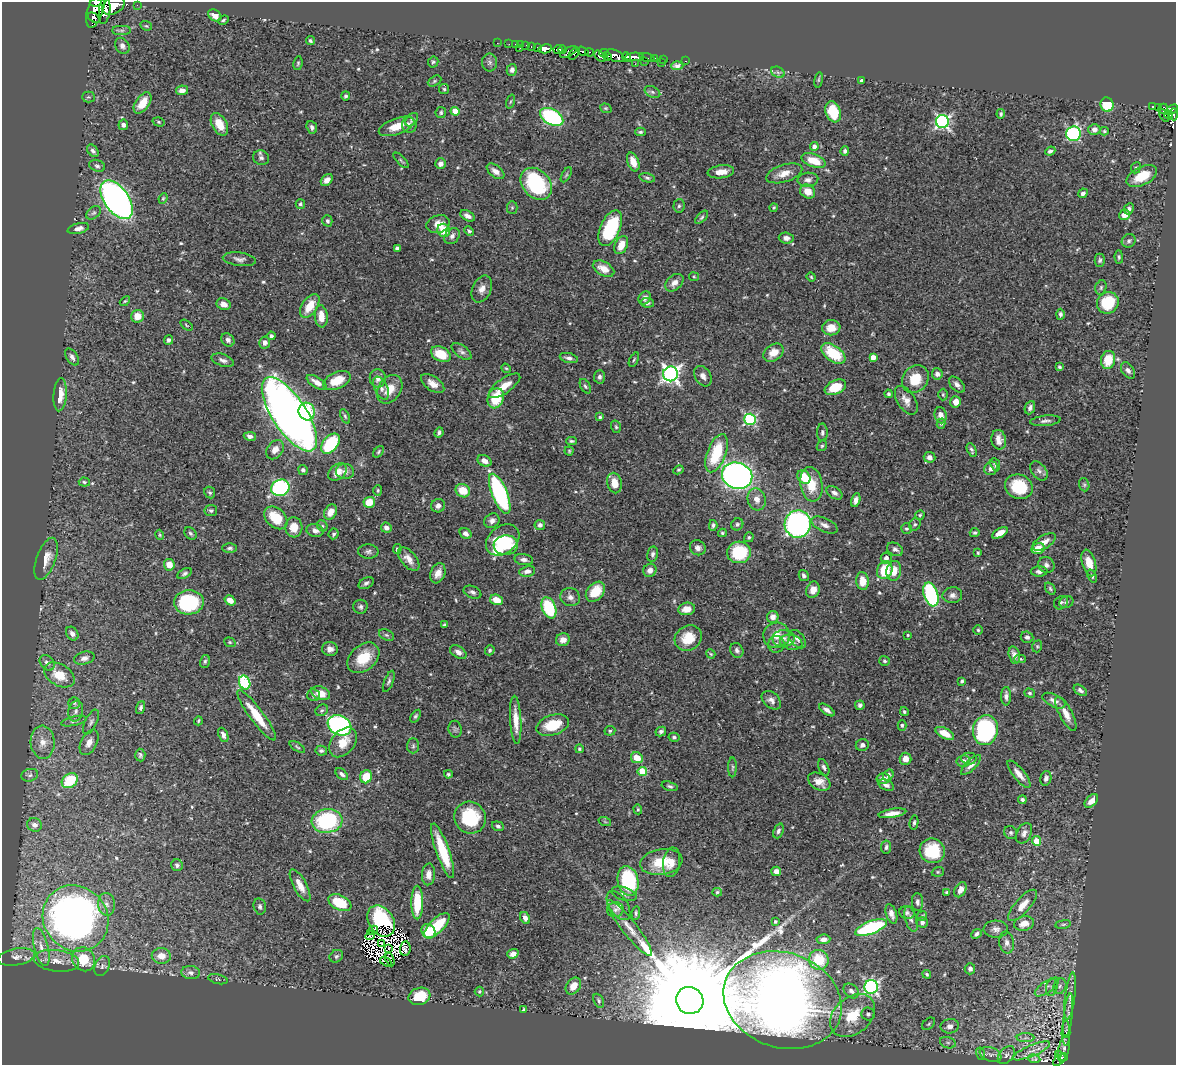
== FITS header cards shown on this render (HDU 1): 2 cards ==
NAXIS1  =                 1174
NAXIS2  =                 1063

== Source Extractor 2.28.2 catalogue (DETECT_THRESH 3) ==
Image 1174 x 1063 px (HDU 1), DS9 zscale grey, 1 PNG px = 1 image px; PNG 1178 x 1067 px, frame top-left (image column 1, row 1063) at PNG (2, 2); each listed source drawn as its Kron ellipse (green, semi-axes under 4 px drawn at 4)
Background 0.441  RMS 0.019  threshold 0.0575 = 3 sigma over >= 5 px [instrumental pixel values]
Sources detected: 585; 10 with non-positive FLUX_AUTO (blend fragments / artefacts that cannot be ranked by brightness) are neither listed nor drawn; of the other 575, the 500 brightest by FLUX_AUTO listed and drawn (75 fainter detections omitted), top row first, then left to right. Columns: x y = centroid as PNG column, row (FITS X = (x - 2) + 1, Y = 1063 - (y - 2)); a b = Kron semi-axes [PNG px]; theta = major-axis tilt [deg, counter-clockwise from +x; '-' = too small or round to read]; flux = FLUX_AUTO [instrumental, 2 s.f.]
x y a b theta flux
96 2 6 2 -2 110
137 5 2 2 - 5.1
113 6 12 8 26 780
95 9 19 8 73 450
105 11 13 5 84 230
215 15 7 5 -34 10
94 18 6 3 -36 54
223 20 5 3 - 1.9
146 26 6 4 -20 1.9
122 30 9 4 0 3.4
310 41 5 4 - 2.5
497 43 2 2 - 4.8
509 44 2 2 - 3.7
515 44 3 2 - 7.5
521 45 3 2 - 6.8
526 45 3 2 - 3.9
122 46 8 6 -57 4.8
531 47 3 2 - 9.9
537 47 3 2 - 7.9
520 48 3 2 - 6.1
545 49 7 4 13 280
563 49 4 4 - 120
558 50 4 3 - 27
583 51 6 4 -35 35
569 52 9 3 28 71
590 52 4 2 - 14
604 53 5 3 - 40
574 54 7 4 50 17
600 56 7 3 -44 72
607 56 3 2 - 35
615 56 9 5 -22 430
627 57 5 3 - 140
634 57 9 4 4 360
647 58 8 3 -15 48
654 58 3 3 - 29
664 59 3 3 - 14
644 61 2 2 - 7.3
686 61 3 2 - 3.6
433 62 5 5 - 2.2
490 62 9 7 -90 4.3
661 62 3 2 - 4
298 63 7 4 80 2
635 64 3 2 - 1.6
677 66 6 4 3 4.8
512 70 6 5 - 4.2
778 72 7 5 -30 3.3
819 80 8 4 81 1.8
861 80 4 3 - 2
434 81 7 5 28 2.1
444 89 5 5 - 2
182 90 6 5 - 7.6
652 92 8 5 -27 2.9
346 96 4 4 - 2.7
88 97 6 5 - 2.1
510 102 7 3 71 1.6
143 103 12 7 55 21
1107 105 7 6 - 53
1152 106 3 2 - 6.4
606 108 6 4 -19 1.7
1159 108 3 2 - 3.4
1163 109 5 5 - 15
1171 110 7 4 32 150
455 111 4 4 - 27
441 112 5 5 - 2.3
833 112 11 7 -69 39
1001 114 5 4 - 2.2
1174 114 6 3 -88 78
1168 115 5 2 - 31
1164 116 7 2 -59 8.7
552 117 12 7 -30 150
412 120 7 5 50 2.7
159 122 6 4 -17 2
942 122 6 6 - 300
219 124 12 7 -61 21
123 125 5 5 - 3.9
409 125 8 7 - 6.5
396 126 18 8 19 20
312 127 6 5 - 4.1
1094 130 6 5 - 7
1104 131 4 4 - 1.9
640 132 5 4 - 2.1
1074 134 7 7 - 170
814 146 4 4 - 6.3
93 151 7 5 -48 3.6
845 151 4 4 - 3.5
1050 151 5 4 - 3.1
261 158 8 7 - 4.5
401 160 10 3 -45 1.9
814 161 12 6 -22 27
633 162 10 5 -70 15
440 164 5 5 - 5.7
97 166 8 6 -19 3.5
1136 168 6 4 66 2
495 171 10 6 -38 7
721 172 13 6 7 13
784 173 19 8 17 14
566 175 8 3 60 1.9
1142 176 17 9 28 31
647 178 8 4 -13 2.7
327 180 7 5 43 7.3
808 180 10 7 5 5.6
536 184 18 13 -48 110
808 191 8 6 -34 15
1083 193 5 4 - 3.3
163 198 5 4 - 1.5
117 200 22 12 -55 640
300 204 5 4 - 2.2
679 206 7 5 84 3
512 208 6 5 - 2
774 208 4 4 - 1.8
1129 209 6 4 62 3.6
94 213 8 5 39 2.8
1124 215 5 5 - 11
467 216 8 5 -29 5.7
702 217 8 4 47 2.5
327 221 6 5 - 2.9
438 224 12 8 17 13
78 228 11 5 14 7
610 228 19 10 66 90
444 230 7 6 - 29
469 231 5 4 - 2.3
452 236 9 7 52 5.3
786 238 7 5 -4 5.4
1129 241 7 6 - 3.4
621 245 9 6 66 16
397 248 4 3 - 3.4
1119 257 6 4 -89 2.1
239 259 16 6 -7 5.7
1100 260 6 5 - 2.7
604 269 11 7 -29 15
694 277 5 4 - 1.6
811 277 5 4 - 1.7
674 283 10 7 42 8.5
1101 287 7 5 74 2.4
482 289 14 9 65 10
645 298 7 5 57 5.8
125 301 6 3 43 1.6
647 303 7 5 -7 3.2
1108 303 11 10 - 53
223 304 7 5 -25 8.2
310 306 13 7 56 25
1060 314 5 4 - 3.5
137 316 6 6 - 18
321 316 11 6 -85 18
186 325 7 3 -37 1.5
831 328 9 7 7 16
271 336 4 4 - 3.8
169 340 5 4 - 3.3
228 340 7 6 - 4.3
265 343 6 5 - 5.8
462 351 11 6 -37 4.7
773 353 11 8 35 18
833 353 14 8 -36 54
441 354 10 7 -27 30
72 357 9 5 -57 4.6
873 357 4 4 - 11
569 358 9 5 -14 4.7
223 360 12 6 -19 5.1
634 360 8 4 63 1.9
1108 360 9 7 76 29
1059 367 4 3 - 2
506 368 5 4 - 1.6
1128 370 9 6 -55 4.3
671 374 7 7 - 500
937 374 5 5 - 4.7
703 376 11 7 -58 6.6
599 377 7 5 87 3.8
378 378 9 8 - 7.2
915 379 15 12 52 31
337 380 15 8 25 28
317 382 11 5 -31 10
433 384 13 7 -35 10
957 385 10 6 -45 5.2
504 386 18 7 36 17
585 386 8 4 -60 2.6
835 387 11 7 24 32
381 388 12 6 -65 5.6
390 389 16 11 55 20
888 394 4 4 - 2.3
60 395 17 6 86 15
943 395 6 5 - 2
496 398 10 8 71 41
906 400 16 9 -58 11
956 402 5 5 - 12
1030 408 7 5 67 4.3
307 412 9 8 - 43
289 414 43 17 -57 1600
941 415 8 6 -77 9.4
345 416 8 4 -65 2.2
600 417 4 3 - 1.8
750 419 6 6 - 170
1045 421 15 5 6 5
941 424 5 4 - 2.3
616 427 6 5 - 2.2
439 432 5 4 - 3
822 432 9 5 -90 3.5
250 436 6 4 -11 4.6
999 440 10 7 -78 9.4
571 441 5 3 - 2.2
330 444 12 7 51 77
822 446 6 4 44 2.1
275 450 10 7 53 9.1
972 450 7 4 -66 2.7
569 451 4 4 - 1.7
379 452 7 3 50 1.9
716 453 20 9 70 61
930 457 6 5 - 6.1
484 461 7 5 -28 9.1
995 464 6 4 -64 3.2
991 468 7 6 - 6.9
303 470 5 4 - 3
678 470 5 4 - 2.1
345 471 9 7 -4 5.2
1039 471 11 7 -51 5.1
337 472 10 7 41 12
737 476 15 13 -20 710
804 477 7 6 - 30
84 482 5 4 - 2.4
614 483 10 7 -77 16
811 484 17 11 -81 29
1084 485 7 5 -70 2.2
1019 487 14 12 -23 52
280 488 9 8 - 210
378 490 5 4 - 1.7
463 491 7 6 - 25
210 493 6 5 - 2.3
834 493 8 5 -33 5
500 494 21 7 -68 210
757 499 11 9 -74 11
856 500 7 4 76 5.6
369 502 5 5 - 25
438 506 7 6 - 5.9
211 510 6 5 - 2.8
331 512 8 6 61 15
920 515 5 4 - 1.8
276 518 13 9 -44 37
492 521 8 6 34 5.3
737 524 6 5 - 3.2
798 524 13 13 - 330
915 524 6 5 - 2.5
540 525 5 5 - 4.7
713 525 5 4 - 2.7
825 525 14 7 -24 7.6
322 526 6 5 - 2.1
294 527 10 8 -86 18
386 528 5 5 - 5.3
906 529 5 5 - 2.3
315 531 9 6 -10 7
190 533 7 5 -44 2.8
466 533 6 5 - 5.8
722 533 4 3 - 2
975 533 5 4 - 2.4
1000 533 8 4 31 13
333 534 5 5 - 2.7
160 535 5 3 - 1.7
749 537 5 4 - 2.2
503 540 18 13 39 90
1044 542 13 6 32 11
506 545 12 10 4 22
230 548 7 5 0 3.1
698 548 8 7 - 6.2
1038 548 7 5 13 17
397 549 5 4 - 3.1
895 549 8 6 -27 5
368 552 10 7 -3 4.4
739 552 12 10 5 72
978 553 4 3 - 1.7
653 554 8 5 77 3.5
886 558 6 5 - 5.2
46 559 22 9 70 16
409 559 14 7 -50 13
524 560 9 5 -9 5.1
1089 563 14 6 -74 15
169 565 6 5 - 15
1046 565 8 7 - 4.4
650 570 7 6 - 7
885 570 9 7 67 40
527 571 8 5 9 6.3
894 571 10 7 81 16
1039 571 8 5 1 4.4
185 573 8 4 29 3.2
438 573 10 7 69 10
804 575 6 4 -61 3
1092 576 7 4 -67 2.7
863 581 9 6 -84 15
366 583 8 5 29 3.5
1050 589 6 4 -52 2.2
813 590 8 6 68 12
472 592 9 6 -24 3.8
595 592 11 8 48 28
931 594 12 7 -71 150
952 595 10 8 5 6.2
570 597 10 9 - 7.3
230 600 6 4 -34 10
497 600 7 5 -17 17
189 602 15 12 4 100
1066 602 7 6 - 3.3
1061 603 7 6 - 2.6
360 607 7 7 - 3.7
549 608 11 6 -68 91
687 609 8 6 10 12
773 617 6 5 - 8.8
444 625 4 3 - 1.9
978 630 5 5 - 1.8
72 634 7 5 -55 6.2
386 635 8 5 -26 2.8
776 635 13 12 - 18
908 635 3 3 - 1.6
1027 637 6 5 - 3.7
688 638 14 12 35 29
784 638 11 8 2 7.7
797 639 11 6 -49 4.8
563 640 7 6 - 8.3
230 642 6 4 -21 1.8
791 642 11 7 -12 7.7
776 644 8 8 - 5.4
1037 646 6 5 - 2
330 649 8 7 - 6.2
490 650 5 4 - 2.4
737 650 7 6 - 4.2
458 652 9 5 -32 6.3
711 654 5 4 - 1.6
1014 655 9 5 -76 7.2
84 658 10 6 14 6.2
363 658 18 12 41 35
1020 659 6 4 1 2.1
205 661 6 5 - 2.5
884 661 5 5 - 2.1
47 663 9 6 -49 5.8
59 675 16 10 -30 30
389 681 11 4 68 3.2
962 681 4 3 - 2.9
245 682 7 5 -68 120
1080 690 7 4 -36 3.5
321 693 10 6 -20 19
1030 693 5 4 - 2.1
313 695 6 6 - 2.8
1006 696 9 5 -89 4.9
771 700 11 7 -42 6.7
1054 701 12 6 -26 6.8
74 703 5 5 - 2.4
860 705 5 4 - 3.1
141 708 7 4 70 3.1
322 710 6 5 - 2.5
827 710 9 4 -35 5.7
76 711 10 7 77 6.1
904 712 4 4 - 2.1
1066 714 19 6 -62 12
257 715 30 7 -53 38
415 716 7 4 57 2.5
516 720 24 5 -86 19
74 721 13 4 13 4.2
198 721 4 3 - 1.6
91 722 13 6 63 4.5
340 725 12 9 -29 290
553 725 17 10 18 36
902 725 5 4 - 2.3
455 729 8 6 -78 3
985 730 15 12 81 180
610 731 5 4 - 2.2
661 732 5 4 - 3.3
945 733 10 5 -28 17
223 735 7 4 -68 5.6
674 737 5 4 - 2.6
43 742 16 12 -85 16
89 742 14 8 62 11
343 742 17 11 51 22
862 745 6 6 - 5.8
413 746 7 6 - 2.9
297 747 8 4 -33 2.1
579 749 4 4 - 1.7
321 751 6 5 - 3.2
140 755 6 5 - 2.6
637 758 6 5 - 18
969 758 7 6 - 3.5
906 759 6 6 - 9.3
963 761 6 6 - 4.4
971 765 13 5 45 6
732 767 10 3 90 2.1
824 767 8 5 -67 3.3
642 772 4 4 - 44
342 774 7 4 -40 3.8
448 774 4 4 - 2.2
1019 774 17 5 -51 11
30 775 8 6 16 4
888 775 6 5 - 3.8
366 777 6 6 - 31
883 778 7 5 -3 9.2
1046 778 7 5 76 4.7
70 781 9 7 37 51
819 782 12 8 -29 13
886 785 8 5 -24 4.5
670 786 8 4 -15 2.5
1022 800 4 4 - 3
1091 801 8 5 47 11
638 809 5 4 - 1.6
892 813 14 4 9 11
470 818 16 15 - 65
327 821 15 12 8 120
605 822 6 4 -19 1.7
914 823 7 4 80 2.3
35 825 7 6 - 7.8
498 826 6 4 -19 3.1
778 831 8 5 68 3.5
1011 833 7 6 - 2.7
1024 833 11 7 63 6.2
1036 841 5 4 - 32
886 847 6 5 - 3.2
443 851 29 6 -71 54
932 851 13 12 - 59
661 862 21 13 9 36
672 862 15 8 81 10
177 865 6 5 - 3.7
776 871 5 5 - 6.6
938 872 6 4 21 1.8
429 874 11 6 86 8.4
628 881 15 10 -79 110
300 885 18 6 -61 13
960 890 8 5 61 7.5
717 892 5 4 - 1.9
947 892 4 3 - 1.6
624 894 13 6 -17 5.5
917 902 9 5 -89 4.2
340 903 12 7 -25 47
417 903 17 6 90 50
107 904 11 8 -82 8.5
1023 905 20 7 49 16
260 906 8 6 -78 3.3
618 906 16 9 -56 11
615 910 8 7 - 4.2
636 913 7 4 83 2.4
907 913 8 6 -14 3.3
891 914 10 5 -72 7.1
922 916 5 4 - 1.7
76 918 34 31 -47 860
525 918 6 4 -59 6.7
911 919 13 6 -73 5.8
381 921 17 12 -56 85
775 922 3 3 - 2.5
922 922 6 5 - 3.8
1024 923 10 7 14 15
1063 924 8 4 8 2.4
437 926 16 7 45 47
630 928 35 7 -52 21
871 928 17 6 20 130
996 929 12 8 -2 6.9
373 930 6 3 29 2.5
428 931 8 6 -54 39
976 934 6 4 42 3.6
370 936 5 3 - 1.7
823 939 7 5 6 6.9
1007 942 11 7 -82 6.5
382 943 2 2 - 1.6
41 947 19 7 -76 13
389 948 3 2 - 2.2
405 949 7 5 86 7.1
513 954 6 4 19 8.2
161 956 9 7 -4 15
336 956 7 6 - 2.7
16 957 18 8 10 9.7
83 959 12 11 - 41
390 960 7 3 -69 3.5
819 960 10 9 - 50
56 961 23 11 -7 20
386 962 6 2 -35 1.7
102 966 10 7 66 5.7
970 969 5 5 - 3.8
191 972 9 6 -8 5.8
927 974 4 3 - 1.8
218 979 10 4 -13 2.6
573 986 9 7 53 10
1060 986 8 6 64 4.5
871 987 7 7 - 280
1047 987 14 6 35 6.4
1052 987 9 5 78 3.6
479 991 5 5 - 1.7
851 991 8 6 -44 5.7
419 996 11 8 17 33
1070 996 23 5 83 9.2
690 1000 14 13 - 78000
783 1000 60 47 -19 2200
599 1001 7 5 -64 2.5
523 1010 4 3 - 2.6
868 1014 7 6 - 3.9
852 1015 25 18 40 53
1068 1016 22 4 83 5.7
929 1024 7 5 41 2.2
950 1026 9 7 8 8.3
1066 1033 12 4 89 3
1025 1038 9 4 0 3.9
948 1043 8 5 -16 3.2
1064 1049 13 5 77 3.6
1031 1051 20 5 23 8.2
981 1054 6 4 -75 1.6
991 1054 11 7 -21 5.1
1006 1055 10 6 49 4.9
1058 1055 3 2 - 1.8
1063 1057 4 4 - 7.9
1034 1059 6 3 -8 1.7
1059 1060 7 4 40 10
At the frame edge (FLAGS 8, measured only in part): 2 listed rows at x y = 96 2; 113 6
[75 fainter detections neither listed nor drawn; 10 non-positive-flux detections neither listed nor drawn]